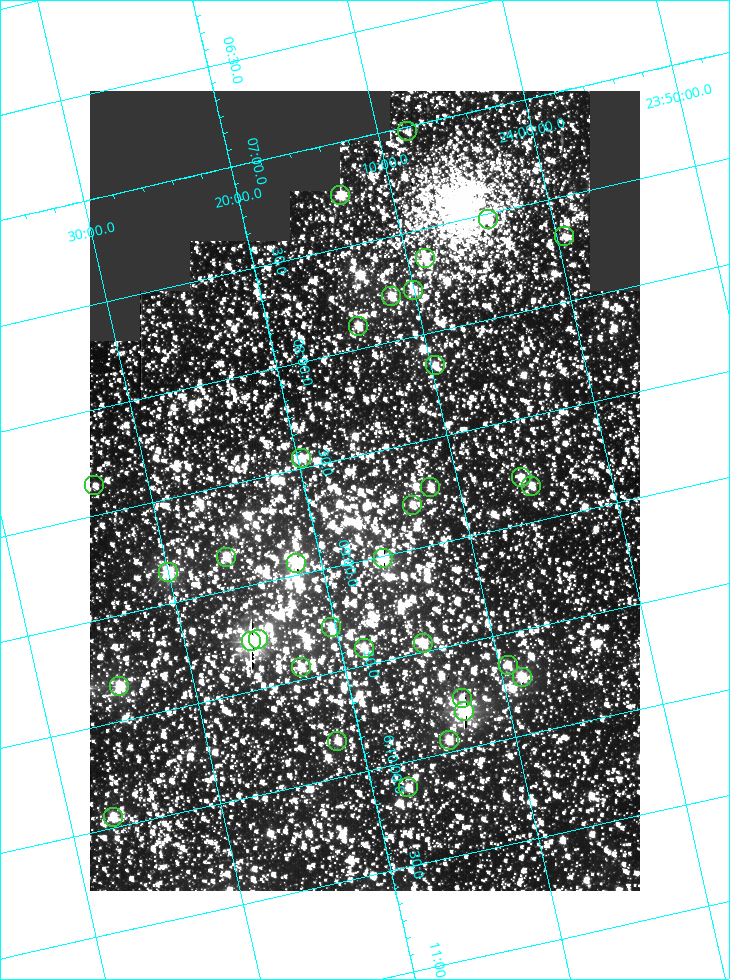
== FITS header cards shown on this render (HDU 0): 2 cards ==
NAXIS1  =                  550
NAXIS2  =                  800

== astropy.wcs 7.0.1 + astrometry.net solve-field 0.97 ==
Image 550 x 800 px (HDU 0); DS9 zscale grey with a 90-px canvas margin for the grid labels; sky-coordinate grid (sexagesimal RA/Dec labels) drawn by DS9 from the SOLVED WCS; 34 Tycho-2 reference stars matched to detected sources circled (green)
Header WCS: RA---TAN/DEC--TAN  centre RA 06:08:40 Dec +24:16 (92.17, +24.27 deg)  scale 3.97 arcsec/px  FOV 36.4' x 53.0'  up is -103 deg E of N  parity normal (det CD < 0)
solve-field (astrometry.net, Tycho-2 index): VERIFIED the header's WCS against the Tycho-2 star catalogue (verified at 3 index scales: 19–34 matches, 0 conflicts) and refined it, rather than solving blind
Solved WCS: RA---TAN-SIP/DEC--TAN-SIP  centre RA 06:08:40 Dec +24:16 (92.17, +24.27 deg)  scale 3.97 arcsec/px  FOV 36.4' x 53.0'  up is -103 deg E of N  parity normal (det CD < 0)
The solver's refit moves the header's centre by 0.17 arcsec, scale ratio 1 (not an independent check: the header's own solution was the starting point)
Tycho-2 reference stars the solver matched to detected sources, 34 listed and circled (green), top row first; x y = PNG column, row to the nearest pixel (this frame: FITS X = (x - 90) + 1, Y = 800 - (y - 91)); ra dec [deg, ICRS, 3 dp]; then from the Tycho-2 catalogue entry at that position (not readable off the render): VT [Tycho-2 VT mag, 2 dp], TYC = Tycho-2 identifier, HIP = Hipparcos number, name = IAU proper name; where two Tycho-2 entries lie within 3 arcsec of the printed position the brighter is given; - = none
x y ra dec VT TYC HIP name
407 131 91.756 +24.135 11.55 1864-383-1 - -
340 195 91.813 +24.222 9.50 1864-951-1 - -
488 219 91.882 +24.069 10.67 1864-1197-1 - -
564 236 91.922 +23.991 11.04 1864-773-1 - -
425 258 91.910 +24.147 9.81 1864-677-1 - -
413 290 91.945 +24.168 9.83 1864-545-1 - -
391 296 91.946 +24.193 9.49 1864-879-1 - -
358 326 91.972 +24.235 9.87 1864-607-1 - -
435 365 92.040 +24.163 9.97 1864-387-1 - -
301 458 92.113 +24.329 10.09 1877-692-1 - -
521 477 92.195 +24.097 9.91 1877-1306-1 - -
94 485 92.090 +24.558 11.22 1868-1493-1 - -
531 486 92.208 +24.088 10.02 1877-898-1 - -
430 487 92.182 +24.197 9.90 1877-42-1 - -
412 505 92.198 +24.221 10.14 1877-234-1 - -
226 557 92.210 +24.434 9.33 1881-345-1 - -
383 558 92.254 +24.266 8.73 1877-224-1 - -
296 563 92.236 +24.360 8.19 1877-300-1 29148 -
168 572 92.212 +24.501 8.67 1881-93-1 - -
331 627 92.321 +24.338 9.42 1877-884-1 - -
258 639 92.315 +24.419 9.14 1881-15-1 - -
251 641 92.316 +24.428 7.55 1881-1595-1 - -
423 643 92.364 +24.244 8.80 1877-1589-1 - -
364 648 92.355 +24.308 9.21 1877-702-1 - -
508 665 92.412 +24.157 10.23 1877-766-1 - -
301 667 92.360 +24.380 9.69 1881-496-1 - -
522 677 92.431 +24.145 8.75 1877-16-1 - -
119 686 92.334 +24.580 8.60 1881-81-1 - -
462 698 92.439 +24.215 10.07 1877-154-1 - -
464 711 92.456 +24.215 7.57 1877-1484-1 - -
449 740 92.485 +24.239 9.49 1877-1276-1 - -
337 741 92.457 +24.359 9.75 1877-1432-1 - -
408 787 92.531 +24.294 10.40 1877-334-1 - -
113 817 92.487 +24.619 9.38 1881-1542-1 - -